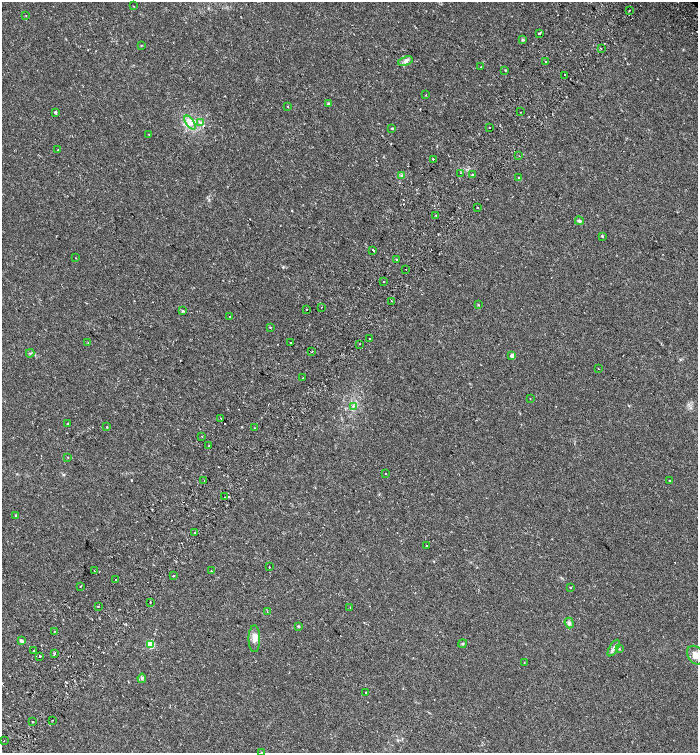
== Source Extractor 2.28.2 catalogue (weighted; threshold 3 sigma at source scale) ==
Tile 7 of 4 x 4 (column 3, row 2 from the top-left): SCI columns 3118-4508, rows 3077-4578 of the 6172 x 6159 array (HDU 1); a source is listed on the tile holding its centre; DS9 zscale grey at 2 x 2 block average (1 PNG px = mean of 2 x 2 image px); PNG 700 x 755 px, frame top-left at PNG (2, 2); each listed source drawn as its Kron ellipse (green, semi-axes under 4 px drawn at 4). Shown black and unused: <1% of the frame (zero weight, under 2 of 3 exposures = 5% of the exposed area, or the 3 px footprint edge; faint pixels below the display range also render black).
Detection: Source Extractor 2.28.2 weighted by HDU 2 'WHT'; one run over the whole footprint, this tile lists its part. Background 0.0147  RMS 0.0035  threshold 0.0157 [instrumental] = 3 sigma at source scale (4.5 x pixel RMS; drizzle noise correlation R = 1.50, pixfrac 1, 0.0396/0.0396 arcsec/px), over >= 5 px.
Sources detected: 110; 9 cosmic-ray / hot-pixel residue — neither listed nor drawn; the other 101 listed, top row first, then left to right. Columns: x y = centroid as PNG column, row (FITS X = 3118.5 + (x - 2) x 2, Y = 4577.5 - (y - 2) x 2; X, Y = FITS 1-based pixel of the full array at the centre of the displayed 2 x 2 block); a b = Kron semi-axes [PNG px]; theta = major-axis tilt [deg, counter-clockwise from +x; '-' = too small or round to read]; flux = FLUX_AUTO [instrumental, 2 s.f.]
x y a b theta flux
133 6 2 2 - 0.42
629 11 2 2 - 1.7
26 16 2 2 - 0.52
539 34 2 2 - 4.1
523 40 4 3 - 0.96
142 45 3 2 - 0.44
601 48 2 2 - 1.7
405 61 8 4 18 2.5
545 61 2 2 - 3
481 67 2 2 - 0.3
505 70 2 2 - 2.9
564 75 2 2 - 2
426 95 2 2 - 0.59
329 104 2 2 - 4.4
287 106 2 2 - 0.32
55 112 2 2 - 2.2
520 112 2 2 - 2.2
200 122 4 3 - 1.2
190 123 8 3 -54 3.3
489 127 2 2 - 0.63
392 128 3 2 - 0.54
149 134 3 2 - 0.31
58 150 2 2 - 0.38
519 156 2 2 - 0.22
433 159 2 2 - 15
460 173 2 2 - 0.7
401 175 3 3 - 1
472 175 2 2 - 2
518 178 2 2 - 0.65
478 208 2 2 - 1
435 215 2 2 - 0.45
579 221 4 3 - 2
602 236 3 2 - 0.75
373 250 2 2 - 4
75 258 2 2 - 0.25
396 259 2 2 - 1.6
406 269 2 2 - 0.52
384 281 2 2 - 2.3
392 301 2 2 - 0.9
478 305 3 2 - 0.51
322 307 2 2 - 1.5
306 309 2 2 - 0.41
183 311 4 3 - 0.75
230 317 2 2 - 0.62
270 327 3 2 - 0.47
369 339 2 2 - 0.71
88 343 2 2 - 0.46
291 343 2 2 - 0.98
359 344 2 2 - 0.74
312 352 3 2 - 0.4
30 353 4 3 - 0.86
512 356 2 2 - 6.2
599 369 2 2 - 0.7
303 378 2 2 - 0.44
530 399 2 2 - 0.29
353 406 4 3 - 1.1
221 418 2 2 - 0.54
68 424 3 2 - 0.54
107 427 2 2 - 0.61
254 428 2 2 - 0.42
202 436 2 2 - 0.89
209 446 2 2 - 1.1
68 457 2 2 - 0.33
385 473 2 2 - 0.31
204 481 2 2 - 0.7
670 481 2 2 - 0.43
224 497 2 2 - 0.38
16 515 2 2 - 0.78
195 533 2 2 - 0.63
426 545 2 2 - 1
269 567 2 2 - 0.83
94 571 2 2 - 0.38
211 571 2 2 - 1.9
173 576 2 2 - 0.51
116 580 2 2 - 0.44
80 586 2 2 - 2.4
570 588 2 2 - 0.42
150 602 2 2 - 0.58
98 606 2 2 - 0.43
350 607 2 2 - 0.32
267 612 2 2 - 0.34
569 623 5 4 - 1.8
298 626 2 2 - 1
54 631 2 2 - 0.34
254 639 13 6 -90 4.9
21 641 4 3 - 1.7
150 644 3 3 - 34
462 644 4 2 - 0.64
614 648 9 4 59 2.4
619 649 3 2 - 0.49
34 651 2 2 - 0.93
54 653 3 2 - 1
696 655 10 7 -54 6.1
39 656 2 2 - 2.1
524 662 2 2 - 0.55
142 678 4 3 - 1
366 693 2 2 - 1.4
52 720 2 2 - 1.2
32 722 2 2 - 0.83
4 741 2 2 - 0.72
262 752 3 2 - 0.47
Isophote crosses this tile's border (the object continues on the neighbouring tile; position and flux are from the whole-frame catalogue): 2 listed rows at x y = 696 655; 262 752
Diffuse or blended objects may show on this block-average render without a row.